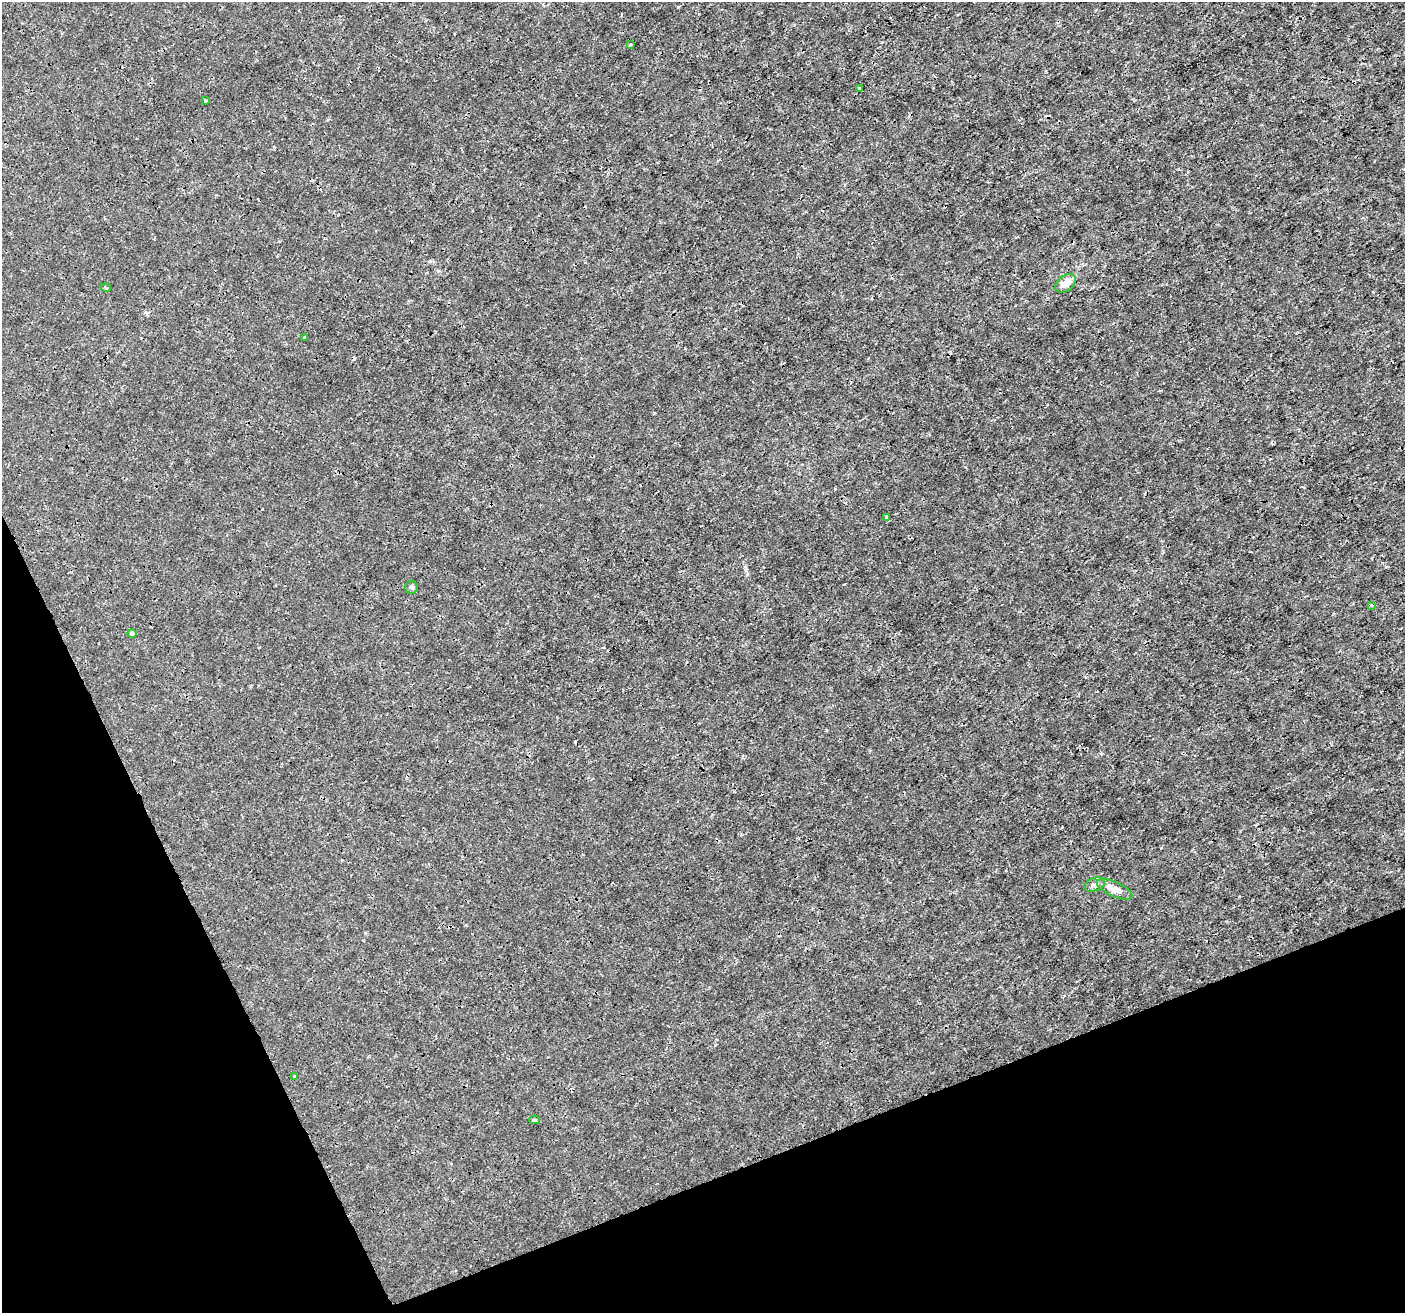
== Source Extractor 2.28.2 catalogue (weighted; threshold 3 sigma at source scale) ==
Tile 14 of 4 x 4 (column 2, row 4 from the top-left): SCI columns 1407-2809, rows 144-1454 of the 5617 x 5474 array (HDU 1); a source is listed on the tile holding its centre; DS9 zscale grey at full resolution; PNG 1407 x 1315 px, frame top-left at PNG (2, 2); each listed source drawn as its Kron ellipse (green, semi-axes under 4 px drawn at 4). Shown black and unused: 20% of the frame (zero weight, under 3 of 4 exposures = <1% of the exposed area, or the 3 px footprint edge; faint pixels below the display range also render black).
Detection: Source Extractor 2.28.2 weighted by HDU 2 'WHT'; one run over the whole footprint, this tile lists its part. Background -2.14e-04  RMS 7.2e-04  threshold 0.00326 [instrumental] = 3 sigma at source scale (4.5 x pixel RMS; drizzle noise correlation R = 1.50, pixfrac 1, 0.0396/0.0396 arcsec/px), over >= 5 px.
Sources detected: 16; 2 cosmic-ray / hot-pixel residue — neither listed nor drawn; the other 14 listed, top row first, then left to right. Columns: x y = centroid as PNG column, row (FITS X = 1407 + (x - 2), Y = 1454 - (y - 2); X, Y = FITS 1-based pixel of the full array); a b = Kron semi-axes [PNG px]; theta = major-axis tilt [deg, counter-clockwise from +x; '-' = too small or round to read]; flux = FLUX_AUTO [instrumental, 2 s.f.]
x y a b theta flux
631 45 3 2 - 0.12
859 88 3 3 - 0.084
206 101 3 3 - 0.11
1066 283 12 7 39 0.7
106 288 5 3 - 0.078
305 337 3 3 - 0.11
886 517 3 3 - 0.27
411 587 6 6 - 0.17
1371 605 3 3 - 0.066
132 634 4 4 - 0.18
1094 884 10 6 20 0.29
1115 889 19 7 -24 0.87
294 1076 3 2 - 0.088
534 1120 5 4 - 0.11
Unlisted compact peaks at least as high as the median listed source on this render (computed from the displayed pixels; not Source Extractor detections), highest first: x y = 654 413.